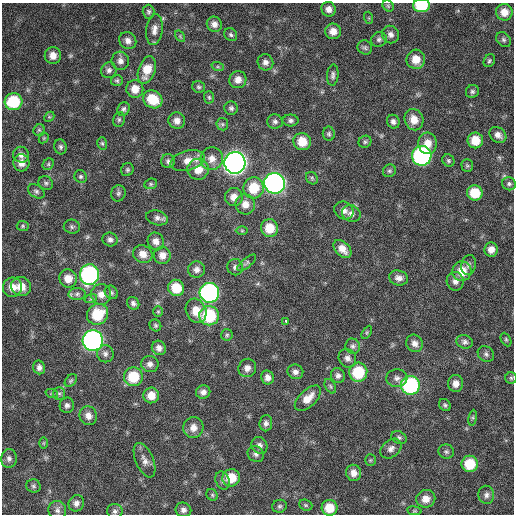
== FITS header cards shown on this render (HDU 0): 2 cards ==
NAXIS1  =                  512 / Axis length
NAXIS2  =                  512 / Axis length

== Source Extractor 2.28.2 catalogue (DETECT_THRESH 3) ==
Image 512 x 512 px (HDU 0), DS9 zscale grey, 1 PNG px = 1 image px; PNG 516 x 516 px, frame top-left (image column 1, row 512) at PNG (2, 3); each listed source drawn as its Kron ellipse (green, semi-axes under 4 px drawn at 4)
Background 363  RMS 20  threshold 59.5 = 3 sigma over >= 5 px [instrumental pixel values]
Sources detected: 176; all 176 listed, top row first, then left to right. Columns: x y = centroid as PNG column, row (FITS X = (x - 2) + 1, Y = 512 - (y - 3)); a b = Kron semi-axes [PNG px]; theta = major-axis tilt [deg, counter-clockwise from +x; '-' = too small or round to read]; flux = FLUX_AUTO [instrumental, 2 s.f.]
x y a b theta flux
422 5 8 6 1 57000
388 6 6 5 - 2100
329 9 7 7 - 7800
149 12 7 6 - 2900
504 12 8 8 - 14000
369 18 6 4 -72 1600
214 24 8 7 - 7200
154 30 15 8 83 8900
333 31 8 7 - 11000
231 35 7 6 - 3000
390 35 9 8 - 5900
180 36 6 4 -57 1800
379 39 8 7 - 4000
504 40 8 6 -46 3300
128 41 9 8 - 6900
365 47 7 7 - 3300
53 56 8 8 - 11000
416 59 9 9 - 17000
120 61 9 8 - 6900
489 61 7 5 59 2500
265 62 8 7 - 5900
218 67 6 4 -18 2100
109 70 8 7 - 4700
147 70 14 8 71 22000
333 75 10 5 86 4300
238 80 9 8 - 9800
117 81 6 5 - 2500
198 87 6 5 - 2600
135 89 9 8 - 15000
472 91 7 6 - 3100
209 97 6 5 - 2300
153 99 10 8 -35 38000
14 102 9 8 - 59000
231 108 7 6 - 3600
123 109 7 6 - 3300
49 117 6 4 44 1900
119 119 7 5 76 2800
291 120 8 6 0 3900
414 120 11 9 -68 16000
177 121 8 8 - 8300
275 121 7 7 - 4200
393 122 7 6 - 4900
222 124 6 6 - 2500
39 130 6 5 - 2100
329 134 7 6 - 2800
498 135 9 7 -40 7800
44 138 6 4 45 1500
475 140 8 8 - 23000
302 142 9 8 - 24000
365 142 6 6 - 2600
102 143 6 5 - 2100
428 143 11 9 -85 15000
60 147 7 6 - 3200
21 155 8 7 - 6800
422 156 10 9 - 240000
212 159 11 11 - 12000
187 160 18 10 16 14000
448 160 6 5 - 2500
168 161 7 7 - 4100
21 163 8 8 - 10000
235 163 11 10 - 900000
48 164 6 5 - 1900
467 166 6 5 - 2400
198 169 10 10 - 19000
127 170 7 6 - 2600
389 171 7 6 - 2700
81 177 6 6 - 2700
312 178 7 5 -49 2500
46 183 7 6 - 3300
274 183 10 10 - 510000
151 184 6 5 - 2200
509 184 7 6 - 3200
254 188 10 10 - 36000
36 191 9 6 -32 3600
118 193 8 7 - 3400
475 193 8 7 - 31000
234 197 9 9 - 12000
245 204 10 10 - 12000
344 211 10 8 -33 7700
351 214 9 8 - 6600
157 218 11 7 -15 5400
23 226 6 5 - 2200
72 227 8 7 - 3300
269 228 9 8 - 28000
242 231 6 4 0 1800
110 240 7 7 - 4500
156 241 9 8 - 8300
342 249 10 7 -45 13000
491 249 7 7 - 9100
143 254 10 8 -23 11000
162 255 8 8 - 9800
247 263 11 5 39 3300
469 265 10 7 75 5000
235 267 8 7 - 4500
196 270 8 8 - 6400
462 271 10 9 - 23000
89 275 10 9 - 240000
68 278 9 8 - 15000
399 278 9 7 -15 7000
455 281 9 8 - 7500
21 286 10 9 - 19000
12 287 10 9 - 13000
176 288 8 8 - 31000
111 292 7 6 - 2900
209 293 10 10 - 320000
77 294 8 6 2 4300
101 294 10 10 - 11000
91 298 6 4 19 2100
133 303 7 5 -57 4200
196 311 12 10 -66 20000
158 312 5 4 - 1800
98 314 11 10 - 43000
209 316 10 9 - 75000
286 321 4 3 - 31000
155 325 6 5 - 2400
367 332 7 4 59 1900
227 335 6 5 - 2300
506 339 7 4 -64 2300
93 341 10 10 - 430000
465 342 8 6 -18 4400
414 343 9 8 - 7500
353 346 8 7 - 4100
159 348 7 7 - 6600
105 354 8 8 - 5100
486 354 9 7 -40 4000
347 358 9 8 - 6200
150 364 9 8 - 5900
39 367 7 6 - 5700
247 368 9 8 - 8100
295 372 8 7 - 5800
358 372 9 9 - 53000
338 376 8 7 - 4800
133 377 9 9 - 42000
267 377 7 6 - 7100
397 378 10 8 6 6100
511 378 6 5 - 2200
71 381 7 5 49 2400
456 384 8 7 - 8500
410 385 9 9 - 160000
330 386 8 5 -61 2700
203 392 7 6 - 6100
59 393 6 6 - 3300
52 394 6 4 -19 2200
151 395 8 7 - 15000
308 398 16 8 43 15000
67 405 8 7 - 4300
445 405 7 5 -52 2700
88 416 9 8 - 9000
473 418 8 4 82 2500
266 423 8 6 84 4700
193 428 10 10 - 11000
399 437 8 6 -30 3400
44 443 6 4 89 1600
259 445 9 7 -54 5300
391 449 12 8 39 7200
446 451 8 7 - 3500
256 454 9 7 -42 4600
9 458 9 8 - 5100
145 460 18 8 -67 9000
370 460 5 5 - 2000
470 464 8 8 - 40000
354 473 8 7 - 9300
231 478 9 8 - 26000
223 480 9 7 -69 4700
33 486 7 6 - 3000
212 495 6 5 - 2200
486 495 9 8 - 5300
426 499 9 8 - 13000
76 503 8 7 - 6300
306 505 7 5 -20 2400
279 506 7 6 - 2900
329 508 8 8 - 24000
57 510 9 8 - 5200
183 510 8 7 - 5200
115 511 8 7 - 4100
414 511 7 3 -8 1700
At the frame edge (FLAGS 8, measured only in part): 1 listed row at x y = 422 5